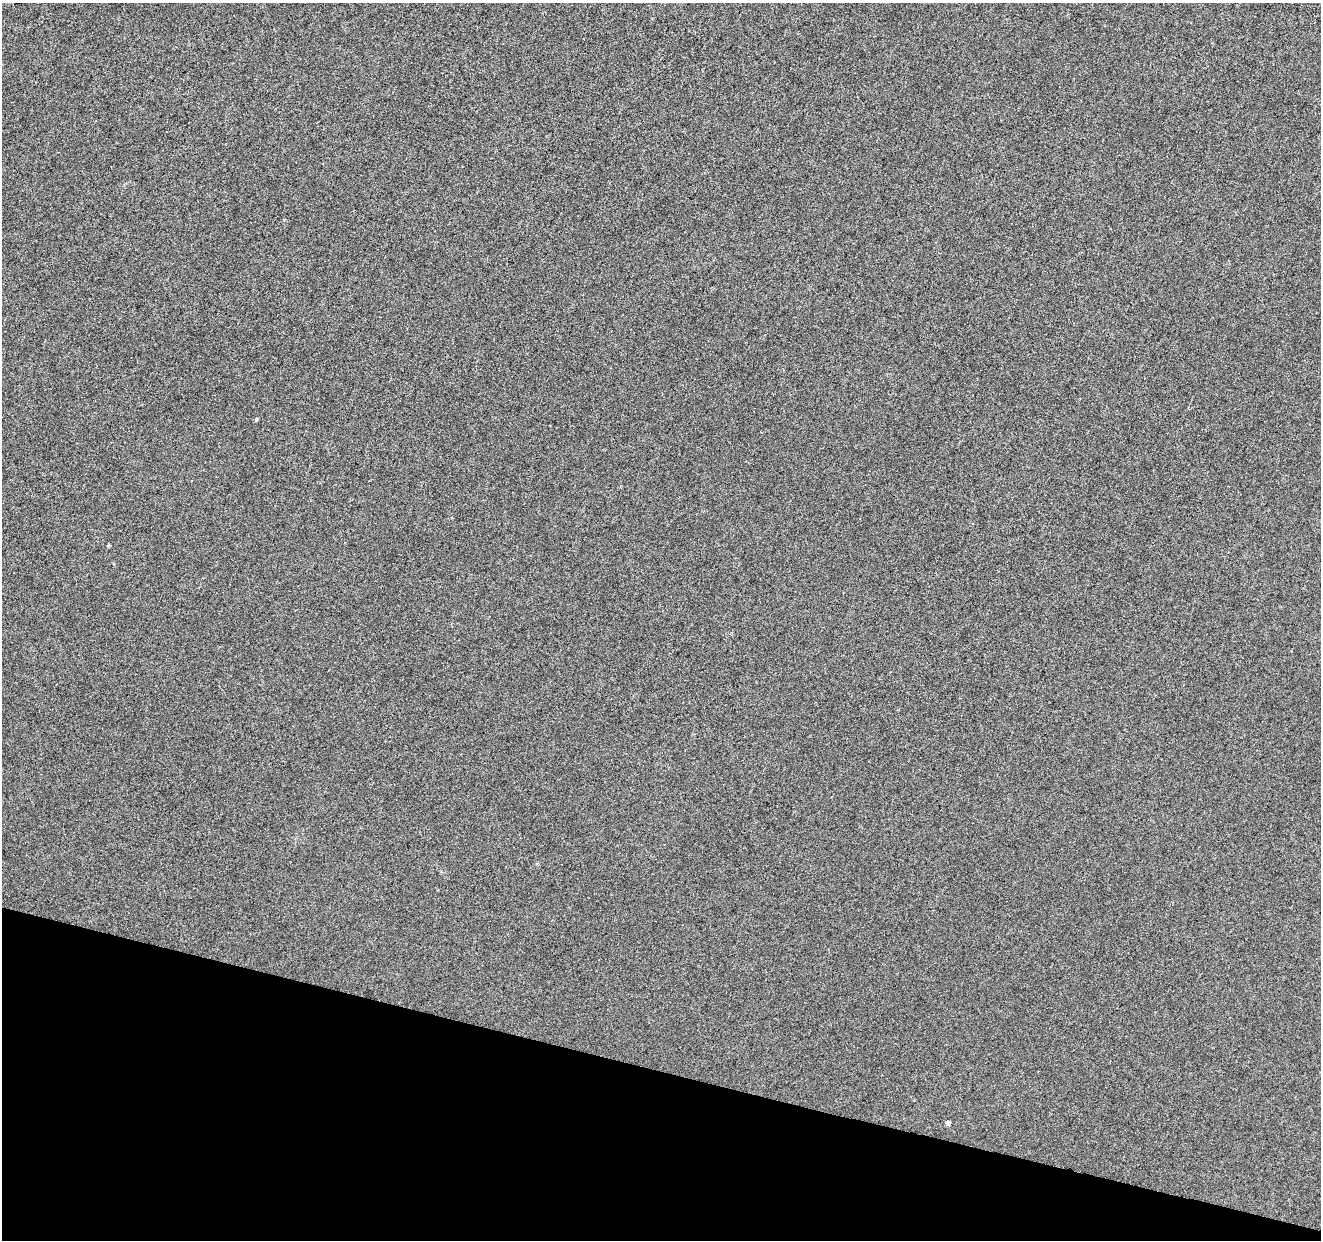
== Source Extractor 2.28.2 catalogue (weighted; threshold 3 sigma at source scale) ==
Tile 15 of 4 x 4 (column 3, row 4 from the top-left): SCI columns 2645-3963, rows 282-1519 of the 5282 x 5449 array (HDU 1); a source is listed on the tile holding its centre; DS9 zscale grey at full resolution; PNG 1323 x 1242 px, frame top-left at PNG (2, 3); no overlay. Shown black and unused: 14% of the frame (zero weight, under 3 of 6 exposures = <1% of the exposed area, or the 3 px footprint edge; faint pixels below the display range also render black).
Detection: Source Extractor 2.28.2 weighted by HDU 2 'WHT'; one run over the whole footprint, this tile lists its part. Background 6.64e-04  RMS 0.0022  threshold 0.00885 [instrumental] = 3 sigma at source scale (4.09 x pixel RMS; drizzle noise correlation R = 1.36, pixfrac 0.8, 0.0396/0.0396 arcsec/px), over >= 5 px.
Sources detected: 3; all 3 listed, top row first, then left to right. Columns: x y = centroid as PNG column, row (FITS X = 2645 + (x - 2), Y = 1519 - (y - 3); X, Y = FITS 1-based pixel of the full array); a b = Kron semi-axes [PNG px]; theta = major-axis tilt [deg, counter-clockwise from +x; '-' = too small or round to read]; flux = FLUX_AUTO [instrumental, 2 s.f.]
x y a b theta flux
256 419 4 3 - 0.31
108 545 4 3 - 0.2
948 1123 5 4 - 0.64